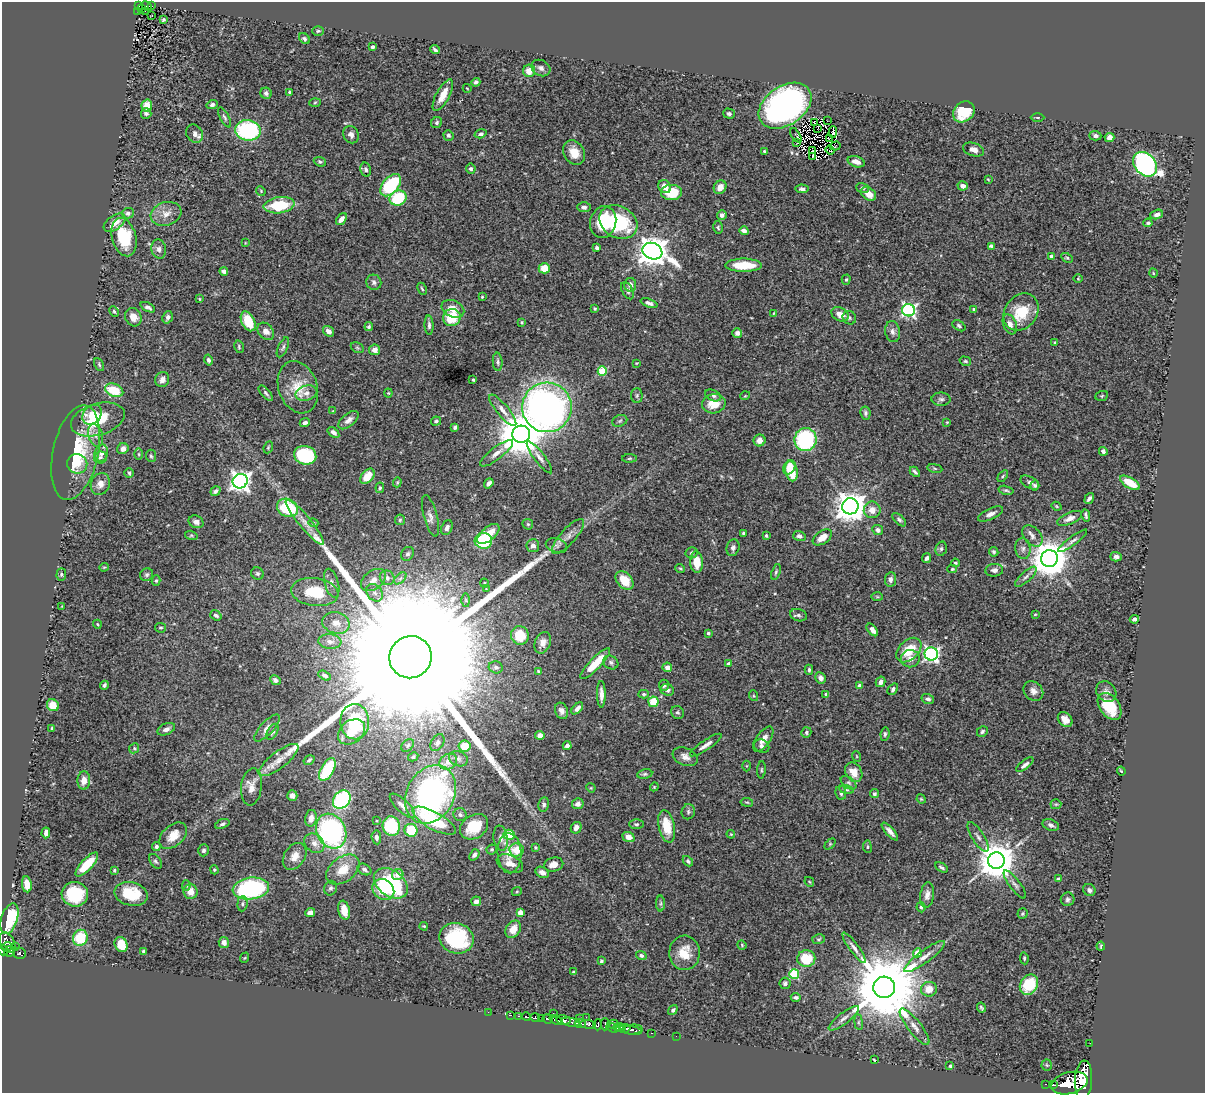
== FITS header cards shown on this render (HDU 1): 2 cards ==
NAXIS1  =                 1203
NAXIS2  =                 1091

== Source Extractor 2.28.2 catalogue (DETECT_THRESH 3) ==
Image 1203 x 1091 px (HDU 1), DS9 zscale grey, 1 PNG px = 1 image px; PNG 1207 x 1095 px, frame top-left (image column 1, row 1091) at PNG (2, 2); each listed source drawn as its Kron ellipse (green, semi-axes under 4 px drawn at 4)
Background 0.717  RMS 0.026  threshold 0.0776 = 3 sigma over >= 5 px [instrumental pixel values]
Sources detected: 497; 3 with non-positive FLUX_AUTO (blend fragments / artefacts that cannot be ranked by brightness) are neither listed nor drawn; the other 494 listed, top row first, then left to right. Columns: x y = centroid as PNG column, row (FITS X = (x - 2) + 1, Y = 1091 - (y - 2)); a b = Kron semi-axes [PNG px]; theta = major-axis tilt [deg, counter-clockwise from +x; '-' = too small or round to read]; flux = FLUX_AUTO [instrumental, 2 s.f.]
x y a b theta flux
139 5 4 3 - 78
146 6 5 3 - 32
152 6 2 2 - 4.3
141 8 4 3 - 25
138 11 3 2 - 11
145 11 4 2 - 1.1
152 16 3 2 - 3
163 20 4 3 - 2.8
318 31 6 5 - 2.9
304 39 6 4 -45 3.3
373 47 3 3 - 4.8
435 50 5 3 - 3.6
541 68 10 7 -29 6.9
529 71 6 6 - 20
476 82 4 4 - 3.4
467 88 4 2 - 1.2
290 92 3 3 - 3.1
266 93 5 5 - 4.1
443 95 17 6 62 23
315 102 5 3 - 2
147 105 6 5 - 21
212 105 5 4 - 4
785 106 29 19 34 630
964 112 12 9 41 56
146 113 5 5 - 4.2
729 113 6 5 - 4.3
225 117 11 4 -61 4
1037 117 7 3 -1 2.1
827 121 3 2 - 0.85
437 122 6 5 - 3.4
815 123 3 3 - 1.4
817 129 2 2 - 1.1
248 130 13 10 -6 190
833 132 6 2 89 0.22
195 134 9 8 - 9.8
481 134 6 4 17 4.4
351 135 9 7 -59 7.9
448 135 5 5 - 4.1
796 135 8 3 -57 8.5
1095 136 6 4 -2 5.1
1109 137 5 4 - 11
830 138 4 2 - 0.64
797 143 2 2 - 0.66
835 146 5 2 - 2.2
973 149 11 6 -18 12
830 150 4 2 - 0.95
764 151 4 3 - 2.5
812 151 2 2 - 1.8
574 153 13 10 -61 24
813 156 3 2 - 3.5
320 162 6 4 -21 3.1
856 162 9 5 -18 13
1145 164 14 10 -46 610
471 169 5 5 - 3.5
366 170 7 5 -75 4.9
988 179 3 2 - 1.3
391 185 13 7 49 130
963 186 5 4 - 8.9
665 187 7 6 - 16
720 187 7 6 - 14
862 188 6 4 -19 3.1
802 189 6 4 -3 5.1
261 191 5 4 - 1.9
671 192 10 7 1 50
868 194 8 6 -35 19
398 198 9 7 30 91
279 205 15 8 8 78
584 207 7 5 -3 5
128 213 6 5 - 5.1
166 214 16 11 17 19
1157 214 6 4 19 7.1
722 215 5 5 - 5.5
341 219 7 4 51 11
603 222 16 13 76 64
618 222 20 15 -29 130
114 223 12 7 36 17
1148 223 4 3 - 2.9
718 227 6 4 -75 2.7
744 231 5 4 - 7.3
124 237 20 12 -74 77
245 243 4 2 - 1.2
991 246 4 4 - 4.6
597 248 4 3 - 3.6
159 249 9 7 -79 7.6
652 251 10 8 -21 2900
1051 256 3 3 - 2.7
1067 258 6 4 -29 2.6
744 265 18 6 0 49
544 268 6 5 - 27
224 271 4 3 - 6.5
1153 273 4 3 - 1.3
1078 279 4 3 - 1.3
846 280 5 4 - 2.6
374 282 8 7 - 5.4
630 285 7 6 - 6.8
422 289 6 3 -62 2.1
627 291 9 5 -62 5.7
482 297 3 3 - 1.6
199 299 4 3 - 1.3
649 303 9 4 -20 5.9
148 307 8 4 -27 5
453 309 12 8 -24 21
595 309 3 3 - 2.2
974 309 4 3 - 4.4
909 310 6 6 - 380
114 311 5 4 - 2.4
1021 312 20 16 51 53
774 313 4 2 - 1.2
840 314 9 6 -29 19
133 317 9 8 - 14
168 317 6 5 - 5.7
452 318 9 8 - 54
849 318 7 6 - 4.5
248 321 10 6 -63 52
522 322 4 3 - 1.8
1010 324 10 6 -68 9.5
429 325 9 4 -88 4.8
959 326 7 4 -35 3.9
369 327 4 4 - 3
266 331 10 7 -49 11
329 331 6 5 - 8.9
892 332 10 7 -81 7.6
737 333 5 4 - 7.8
1055 342 3 3 - 2.3
239 347 6 4 -77 2.6
283 347 11 4 65 3.8
357 348 7 5 -30 3.1
375 350 5 5 - 9.5
208 360 5 4 - 4.6
965 361 6 4 -15 2.6
498 362 9 5 -86 4.1
636 363 3 2 - 1.4
99 365 7 4 -64 2.8
602 371 5 4 - 95
162 380 8 7 - 7.9
473 380 3 3 - 2.2
298 387 27 19 -71 41
114 390 9 6 -20 50
266 393 9 4 -49 3.7
306 393 11 7 14 9
388 393 4 4 - 1.7
637 395 7 5 88 3.3
713 395 8 5 -26 5
745 396 5 3 - 1.4
1102 396 6 5 - 2.4
941 399 9 6 -1 5.7
714 404 12 9 11 31
547 407 25 25 - 980
503 410 20 6 -51 12
333 411 4 4 - 1.6
865 413 6 5 - 4.2
92 415 11 8 49 20
98 419 27 16 17 88
348 420 12 6 40 9
436 421 5 4 - 3.8
620 421 8 5 23 4
947 422 4 3 - 1.5
305 423 5 4 - 5.3
455 427 4 4 - 3.7
333 432 6 4 -37 5.9
521 434 9 8 - 7500
96 435 12 7 -74 10
760 440 6 6 - 11
805 440 11 11 - 190
268 447 6 4 69 2.2
123 449 6 5 - 8.9
1103 451 4 4 - 4.5
76 453 48 22 78 110
101 453 8 6 77 8.9
497 453 20 6 38 12
139 454 5 3 - 2.2
305 455 11 9 -15 130
151 456 6 5 - 2.8
100 457 6 6 - 4.1
539 457 19 5 -53 10
629 458 7 3 1 2.3
77 464 10 9 - 14
789 467 7 5 58 32
935 468 8 4 -9 2.4
791 471 10 6 -77 47
915 472 6 3 -45 4.1
129 473 5 4 - 2.7
367 476 9 5 50 27
1003 476 6 3 54 2.2
240 481 7 7 - 1000
397 482 5 4 - 2
489 483 5 4 - 6.7
1030 483 10 5 -30 6.6
1130 483 11 5 -30 35
100 484 11 9 65 15
1035 485 5 4 - 3.1
380 488 5 4 - 3.1
1006 490 7 4 -13 3
215 491 5 4 - 4.8
1089 498 6 3 52 4.1
850 506 8 8 - 2900
1056 506 5 3 - 1.8
287 508 11 8 -29 96
872 510 8 8 - 15
990 514 13 5 25 9.1
1086 515 6 3 -78 3.3
430 516 21 6 -75 11
1070 518 13 6 23 10
400 520 5 5 - 2.6
899 520 8 4 -43 4.1
196 522 8 6 -25 7.5
305 522 29 6 -50 16
313 523 5 4 - 2.1
528 524 6 5 - 2.5
447 527 8 5 69 5.7
878 530 5 5 - 5.9
743 533 3 3 - 2
488 534 13 6 40 33
191 535 6 4 -16 2.3
568 536 22 7 48 15
766 536 4 3 - 2
799 536 6 5 - 5.4
1032 536 12 8 -48 9.8
822 537 11 6 34 19
483 541 8 8 - 97
1072 541 18 4 37 5.9
533 546 6 6 - 8.3
556 546 11 7 -18 6.2
733 548 8 6 73 6.4
941 549 7 5 74 3.9
1023 549 10 7 -85 8
994 552 5 4 - 3.2
692 553 6 5 - 3.7
408 554 7 6 - 4.7
1116 557 5 5 - 6.3
927 558 5 4 - 4.2
1049 558 8 8 - 4900
696 562 11 6 -86 26
955 563 4 3 - 1.9
104 567 4 4 - 1.8
680 568 5 3 - 2.1
952 569 5 4 - 2
994 570 9 6 6 6.9
776 572 8 4 72 3.2
257 573 6 6 - 3.9
61 574 6 5 - 3
147 575 7 6 - 4.4
1026 577 13 5 42 6.5
387 578 7 7 - 8.1
400 578 7 4 44 3.5
891 579 7 5 83 5.9
373 580 14 9 37 13
624 580 10 7 -48 34
156 581 5 4 - 2.7
332 583 15 7 -74 9.5
484 583 4 4 - 1.6
486 589 4 4 - 1.5
315 592 24 14 -7 71
375 593 9 7 -53 8.4
877 597 6 4 -2 2.2
466 600 7 4 -89 3.1
62 606 3 2 - 1.1
1035 614 3 3 - 1.6
216 615 6 4 -37 5.1
798 615 8 6 -16 4.7
1134 619 5 4 - 5.9
336 623 14 10 -15 20
97 624 4 3 - 1.5
160 628 6 5 - 2.4
872 630 7 4 -49 9.5
708 633 3 3 - 2.7
520 635 9 8 - 43
330 642 11 7 -6 9.4
543 643 11 7 67 11
909 650 15 10 43 41
931 654 6 6 - 390
411 657 21 21 - 260000
910 659 9 8 - 11
611 662 8 6 -31 5.1
595 663 21 6 46 48
728 664 4 3 - 5
496 667 7 6 - 4.2
667 667 5 4 - 7.4
809 670 5 3 - 3.2
538 671 4 3 - 1.9
325 676 7 4 -29 3.9
820 678 6 5 - 8
275 680 5 4 - 5.8
881 682 5 4 - 7.8
104 685 4 3 - 3.4
664 685 6 5 - 3.4
859 686 4 4 - 8.4
893 689 6 4 53 4
667 690 7 5 -22 5.1
1033 691 11 9 -41 10
1106 692 11 9 -47 7.5
601 694 13 4 -90 11
644 694 5 4 - 2.6
826 694 3 3 - 2.3
754 696 5 3 - 1.8
928 699 6 5 - 4.9
653 702 5 5 - 41
53 705 6 5 - 27
1110 706 15 10 -54 50
577 708 7 4 46 8.8
561 711 8 6 -69 8.2
678 713 7 6 - 4.1
1065 720 8 6 -47 12
355 722 18 14 -88 79
52 728 4 3 - 2
267 728 17 6 47 11
166 729 9 5 23 7.5
982 731 6 5 - 3.5
272 732 9 5 61 4.7
351 732 15 11 38 24
806 732 5 5 - 3.5
885 734 7 4 83 3.3
540 735 4 4 - 13
763 739 14 7 54 12
437 742 9 6 59 6
408 745 7 5 46 3.1
706 745 19 5 34 9.2
465 746 6 5 - 32
567 746 4 4 - 7
762 746 8 6 -26 5.4
134 748 5 5 - 2.6
856 756 5 3 - 1.6
413 757 5 4 - 3.2
685 757 13 8 -22 12
458 759 9 7 -25 6.4
279 760 24 8 38 23
309 760 6 3 32 3.2
448 762 9 7 34 21
1025 765 10 4 38 5.6
747 766 5 3 - 1.7
327 769 12 6 60 83
761 770 8 3 86 2.5
1121 771 4 3 - 1.9
854 772 10 8 -57 22
645 774 7 5 10 3.4
84 780 9 6 86 16
848 783 9 5 -37 4.3
251 787 18 10 83 19
654 787 4 3 - 1.5
591 788 5 4 - 1.6
846 790 7 4 -10 2.8
841 793 7 5 -82 4.4
430 794 31 24 61 480
874 794 5 4 - 3.2
292 796 5 5 - 7
921 799 5 4 - 1.9
342 800 10 7 51 210
747 802 6 3 -8 2
578 804 6 5 - 7.8
1056 804 5 5 - 2.3
544 805 7 5 78 3.9
402 806 16 6 -43 11
688 812 7 6 - 4.3
460 815 6 6 - 4.6
311 818 8 6 78 14
377 821 3 2 - 1.8
434 821 24 8 -29 100
222 824 7 4 21 4.3
636 824 7 5 -1 3.3
1051 825 8 5 -21 5.4
391 826 10 9 - 100
667 826 16 8 -78 46
474 827 15 11 33 50
576 828 6 5 - 9.9
411 830 6 6 - 51
331 831 18 14 -63 360
890 831 11 4 -48 8.9
46 833 5 4 - 7.2
731 834 4 3 - 1.6
509 835 6 5 - 51
173 836 16 10 43 25
376 837 7 5 -84 5.5
629 837 6 5 - 14
978 837 17 6 -58 8
501 838 13 7 -81 9.3
314 843 11 8 -39 13
830 844 6 4 46 2.2
156 847 4 4 - 4.4
535 847 3 3 - 2
867 847 6 3 -83 2.1
492 849 5 5 - 3
204 850 6 5 - 4.5
517 850 7 6 - 27
509 853 20 12 -88 29
474 855 6 4 51 4.5
295 856 15 10 57 18
155 861 8 5 -54 3.8
688 861 6 4 -46 3.4
996 861 8 8 - 4600
87 864 15 5 47 46
510 864 14 8 -23 17
554 864 10 7 15 13
942 867 7 3 -28 3.2
364 869 7 5 -29 5.7
114 870 3 3 - 2
214 870 4 3 - 2
343 870 19 12 38 35
542 872 7 5 -30 8.4
398 874 6 5 - 17
1058 879 4 4 - 3.7
809 882 5 3 - 1.6
391 883 19 13 -36 160
27 884 8 5 -81 18
1015 884 17 5 -53 7.5
186 886 5 4 - 2.7
251 888 18 10 8 240
330 888 7 6 - 4.6
383 890 11 9 -42 41
1089 890 6 5 - 5.7
517 891 5 3 - 1.9
191 892 7 7 - 16
75 894 13 12 - 82
131 894 17 11 -13 57
927 895 13 7 82 10
1068 899 7 7 - 4.4
476 901 5 4 - 5.3
661 903 8 4 89 3
242 904 8 5 85 4.4
921 907 5 4 - 2.4
344 910 9 5 -79 21
520 912 4 4 - 17
310 913 5 4 - 12
1022 914 5 5 - 2.8
9 919 16 8 72 87
424 926 4 3 - 1.7
513 929 9 7 55 15
80 938 8 7 - 61
456 938 17 15 -19 120
819 939 6 4 16 2.8
7 942 11 7 -62 400
224 943 5 5 - 8.2
121 944 8 6 -65 39
742 945 5 4 - 1.9
15 946 2 2 - 27
1101 946 4 2 - 2.1
7 947 5 4 - 220
854 948 18 4 -54 8.8
3 950 5 5 - 400
9 951 5 5 - 220
143 951 4 3 - 2.9
20 953 6 5 - 160
684 953 17 15 -87 37
917 953 4 4 - 26
641 956 5 4 - 4.3
925 957 25 6 36 16
244 958 5 3 - 1.6
1024 958 6 4 -82 2.5
806 959 9 8 - 57
601 961 4 3 - 2.5
574 972 3 3 - 2.4
794 974 5 5 - 110
785 983 5 5 - 4.5
1029 985 11 8 58 74
884 987 11 10 - 24000
929 989 8 7 - 22
796 997 5 3 - 3.4
981 1007 5 3 - 2.7
673 1010 5 4 - 3.1
488 1012 2 2 - 3.5
553 1013 3 2 - 18
510 1015 4 2 - 37
519 1016 3 2 - 57
526 1017 4 3 - 130
535 1017 5 4 - 180
586 1017 2 2 - 4.1
844 1018 19 5 37 10
541 1019 3 3 - 150
548 1019 5 3 - 290
579 1019 3 2 - 97
556 1020 7 3 -22 370
563 1020 7 5 -13 800
570 1022 10 4 -9 610
859 1022 8 4 -82 3.1
580 1024 6 4 -6 340
588 1024 8 3 -6 260
605 1024 6 4 88 160
613 1024 5 2 - 71
598 1025 5 4 - 280
914 1027 22 6 -52 14
613 1028 7 3 -20 220
619 1028 6 3 1 510
625 1029 5 3 - 280
629 1030 13 3 -9 210
633 1030 10 5 3 400
651 1033 3 2 - 23
676 1036 2 2 - 8.3
1090 1043 2 2 - 5.4
874 1060 3 2 - 1.4
1047 1065 5 5 - 2.2
950 1066 3 3 - 3.3
1083 1080 19 8 87 3800
1069 1083 18 10 15 4400
1046 1084 3 2 - 28
1054 1085 4 2 - 160
At the frame edge (FLAGS 8, measured only in part): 1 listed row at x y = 3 950
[3 non-positive-flux detections neither listed nor drawn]